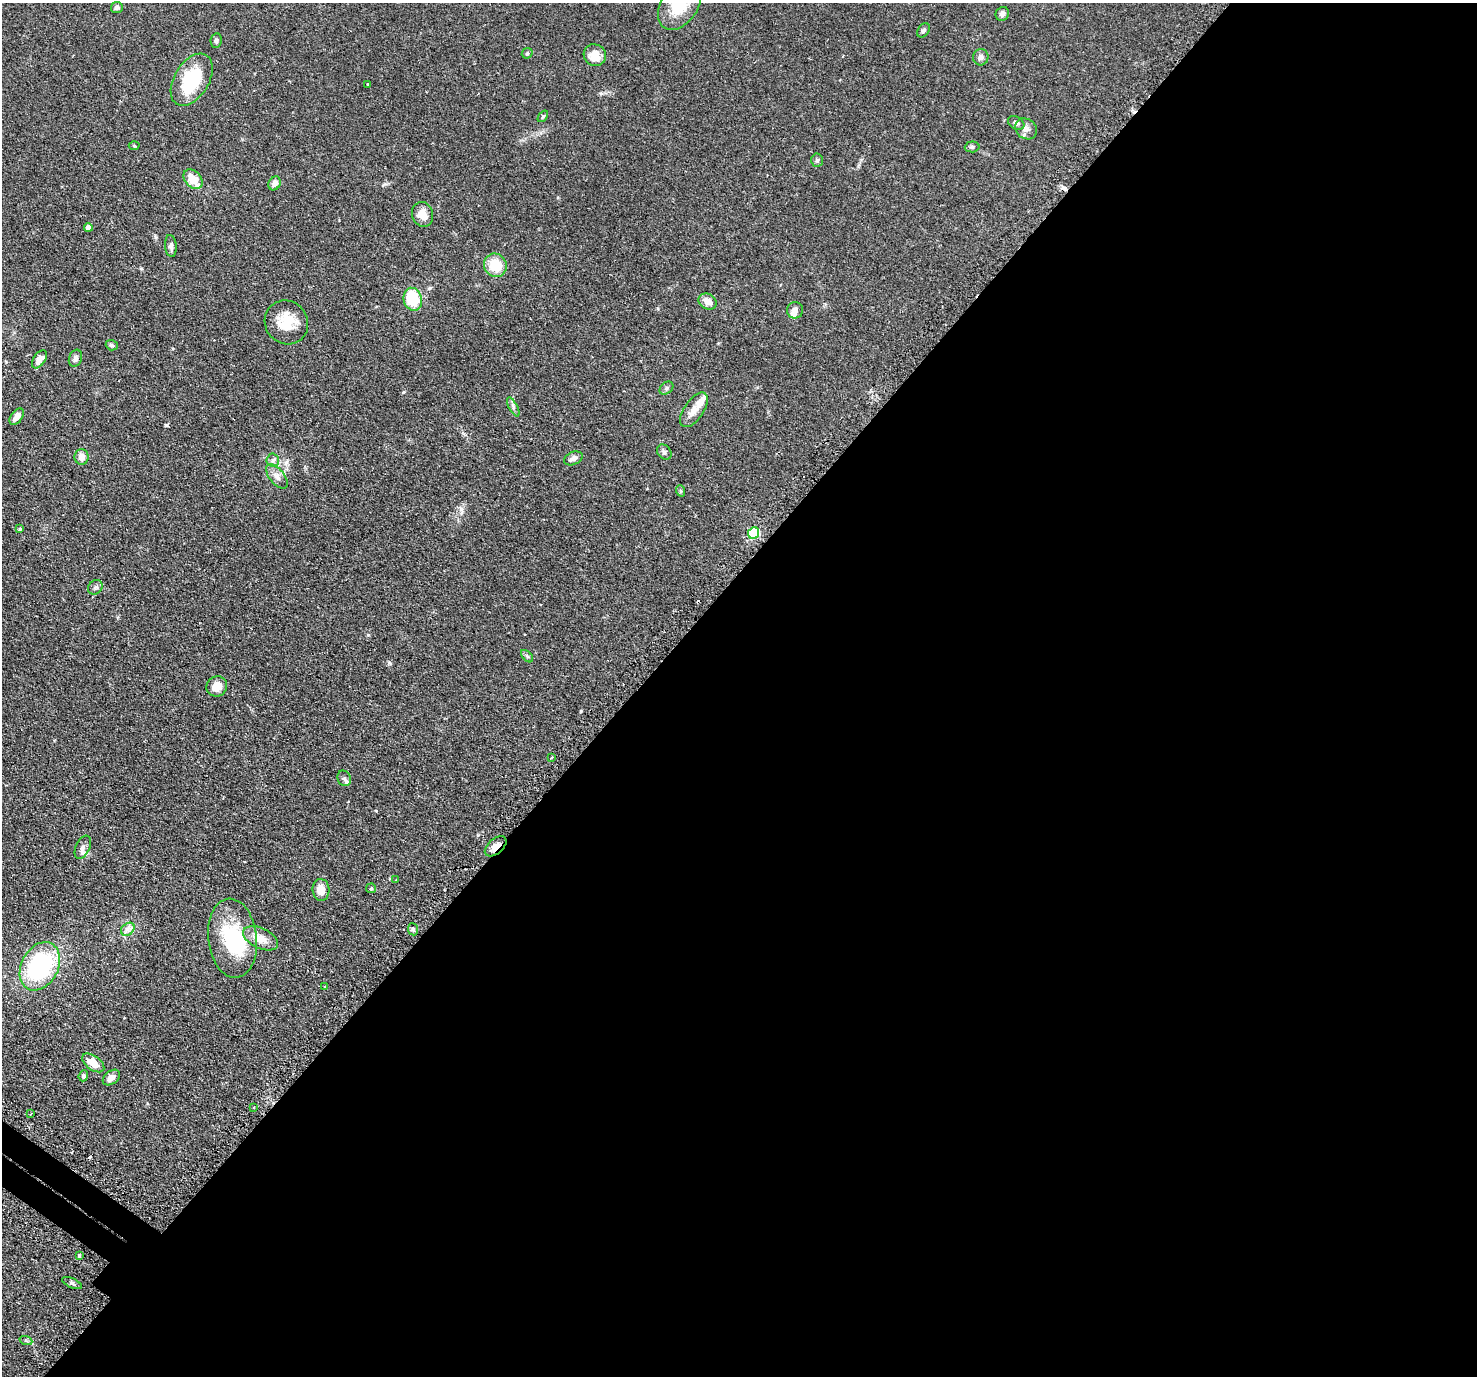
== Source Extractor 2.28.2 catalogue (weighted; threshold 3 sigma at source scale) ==
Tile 12 of 4 x 4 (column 4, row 3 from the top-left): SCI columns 4475-5949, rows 1701-3074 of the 5999 x 6005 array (HDU 1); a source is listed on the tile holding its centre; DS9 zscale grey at full resolution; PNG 1479 x 1378 px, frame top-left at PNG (2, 3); each listed source drawn as its Kron ellipse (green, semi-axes under 4 px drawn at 4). Shown black and unused: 57% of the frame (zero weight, under 2 of 3 exposures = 4% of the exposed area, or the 3 px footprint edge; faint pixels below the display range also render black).
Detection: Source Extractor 2.28.2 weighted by HDU 2 'WHT'; one run over the whole footprint, this tile lists its part. Background 0.109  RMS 0.0066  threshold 0.0297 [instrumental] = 3 sigma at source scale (4.5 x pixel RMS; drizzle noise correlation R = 1.50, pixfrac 1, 0.05/0.05 arcsec/px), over >= 5 px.
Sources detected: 74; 1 inside a brighter object's white glare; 3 cosmic-ray / hot-pixel residue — neither listed nor drawn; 5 inside a brighter listed object's ellipse — not listed separately; the other 65 listed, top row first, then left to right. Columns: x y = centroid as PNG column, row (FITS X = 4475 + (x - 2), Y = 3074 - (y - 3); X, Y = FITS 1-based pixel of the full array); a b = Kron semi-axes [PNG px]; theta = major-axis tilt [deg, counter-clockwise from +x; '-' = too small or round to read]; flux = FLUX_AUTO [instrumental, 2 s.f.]
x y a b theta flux
679 5 27 18 57 20
117 7 6 5 - 1.7
1002 14 7 6 - 2.6
923 30 8 5 54 1.5
216 41 7 5 80 1.4
527 53 6 5 - 0.93
595 55 11 10 - 8.2
981 57 8 7 - 2.3
192 80 28 17 59 33
367 84 3 3 - 0.66
543 116 6 4 53 0.81
1016 123 9 6 -29 1.9
1026 129 11 9 -41 3.6
134 146 5 3 - 0.57
972 147 7 5 1 1.2
817 160 7 5 87 1.2
193 179 11 8 -47 10
275 183 7 5 59 3.6
422 214 12 10 -72 7
88 227 4 4 - 3.3
171 246 11 6 -84 2.1
495 265 12 11 - 17
413 299 12 9 -74 24
708 302 9 7 -32 4.8
795 310 8 8 - 3.1
286 322 23 21 -48 15
112 345 6 5 - 1.2
75 358 9 6 71 2.4
39 359 10 6 55 5.5
666 388 8 5 41 1.3
513 407 10 4 -61 1.5
694 410 20 9 55 6.4
17 417 9 5 54 4.9
664 452 8 6 -51 1.6
82 457 8 7 - 4.9
573 458 10 6 23 2.5
273 460 6 6 - 1.8
277 476 14 7 -51 3.6
681 491 6 3 -71 0.77
20 529 4 4 - 0.72
754 533 6 5 - 57
95 587 8 6 45 1.5
527 656 7 4 -46 0.96
217 686 11 10 - 7.4
551 757 3 3 - 1.3
344 778 8 6 -63 1.6
496 846 13 7 41 4.6
83 847 12 7 66 2.9
396 879 3 2 - 0.38
371 888 5 4 - 0.79
321 890 11 8 -86 6.4
128 929 7 5 40 2.3
413 929 6 5 - 1.2
232 938 40 24 -84 42
260 938 19 10 -25 8.6
40 966 25 18 62 80
325 987 4 3 - 0.77
93 1063 12 7 -36 8.1
83 1076 5 4 - 1.1
111 1078 9 6 38 4.5
254 1107 3 2 - 0.8
31 1114 3 2 - 0.87
79 1256 4 3 - 2
72 1283 10 4 -23 1.3
26 1341 6 4 -19 0.89
Overlapping masked pixels (flux is a lower limit): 2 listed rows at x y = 754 533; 496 846
Isophote crosses this tile's border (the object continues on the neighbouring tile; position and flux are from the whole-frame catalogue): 1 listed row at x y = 679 5
Unlisted compact peaks at least as high as the median listed source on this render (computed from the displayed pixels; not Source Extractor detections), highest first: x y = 166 425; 368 635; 389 663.